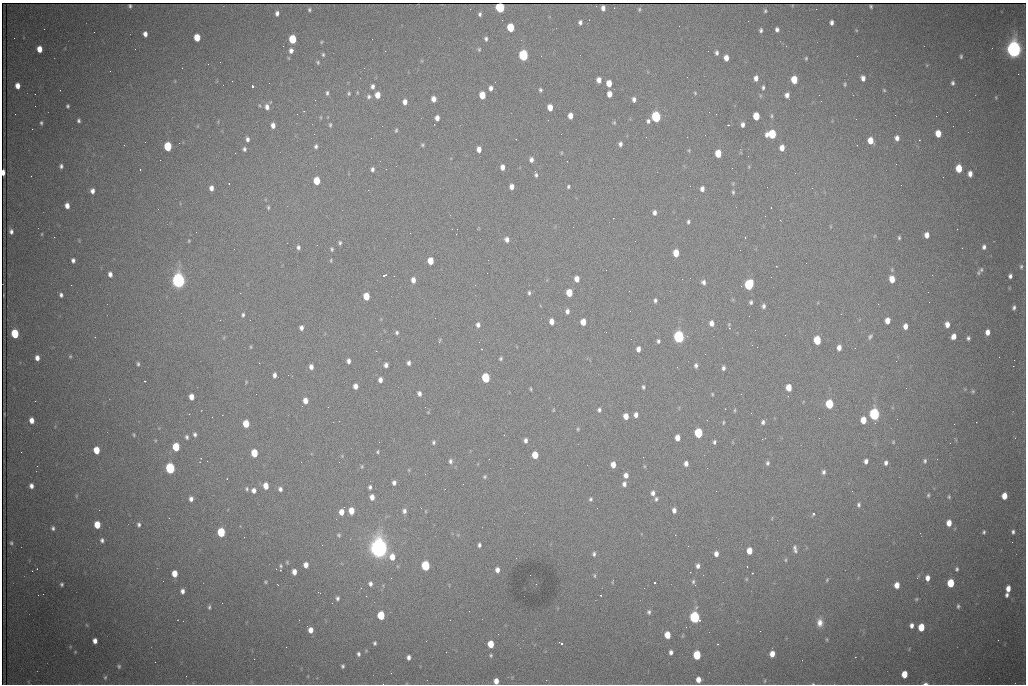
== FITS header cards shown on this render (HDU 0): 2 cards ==
NAXIS1  =                 1024 /fastest changing axis
NAXIS2  =                  682 /next to fastest changing axis

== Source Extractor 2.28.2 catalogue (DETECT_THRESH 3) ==
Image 1024 x 682 px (HDU 0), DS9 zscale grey, 1 PNG px = 1 image px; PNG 1028 x 686 px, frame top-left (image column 1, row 682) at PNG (2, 3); no overlay
Background 1890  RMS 26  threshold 77.8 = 3 sigma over >= 5 px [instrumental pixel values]
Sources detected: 427; all 427 listed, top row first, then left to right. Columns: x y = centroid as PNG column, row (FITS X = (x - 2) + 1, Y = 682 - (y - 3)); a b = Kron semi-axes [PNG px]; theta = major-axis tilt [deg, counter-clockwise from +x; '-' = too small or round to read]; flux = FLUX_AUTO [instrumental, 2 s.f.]
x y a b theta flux
130 6 3 3 - 2.6e+03
871 6 4 3 - 1.7e+03
500 7 6 5 - 2.0e+05
603 8 5 4 - 6.8e+03
639 9 5 4 - 2.5e+03
816 9 2 2 - 8.8e+02
309 10 4 4 - 2.8e+03
765 11 5 4 - 2.4e+03
277 13 5 4 - 5.9e+03
480 14 4 4 - 3.4e+03
580 22 5 4 - 5.0e+03
832 22 5 4 - 6.0e+03
510 27 6 5 - 6.6e+04
761 30 4 3 - 3.7e+03
777 30 5 4 - 5.1e+03
856 30 5 4 - 1.5e+03
94 32 2 2 - 1.1e+03
145 34 5 4 - 8.7e+03
197 37 5 5 - 3.7e+04
14 38 2 2 - 1.3e+03
292 39 6 5 - 8.5e+04
372 39 2 2 - 9.0e+02
486 39 5 4 - 3.9e+03
321 42 4 3 - 1.7e+03
39 49 5 4 - 2.0e+04
479 49 6 4 88 2.5e+03
1014 49 8 6 -86 1.4e+06
291 50 6 6 - 8.3e+03
708 51 2 2 - 6.5e+02
717 53 5 4 - 4.6e+03
323 55 5 4 - 2.6e+03
523 55 6 5 - 2.5e+05
857 56 2 2 - 2.2e+03
961 56 4 3 - 2.5e+03
726 58 5 4 - 1.4e+04
806 58 4 3 - 2.1e+03
318 62 6 5 - 2.6e+03
208 64 2 2 - 2.9e+03
927 65 5 3 - 1.5e+03
110 71 2 2 - 8.7e+02
1018 74 2 2 - 1.4e+04
687 77 2 2 - 9.6e+02
756 78 5 4 - 9.0e+03
863 78 5 4 - 1.1e+04
599 80 5 5 - 1.1e+04
794 80 6 5 - 4.0e+04
232 81 2 2 - 8.0e+02
495 82 2 2 - 9.1e+02
609 83 5 4 - 2.3e+04
953 83 6 5 - 4.0e+03
845 84 5 4 - 2.3e+03
17 86 5 4 - 1.4e+04
252 86 3 3 - 9.8e+04
373 86 5 4 - 5.3e+03
763 87 6 3 85 3.5e+03
491 88 5 4 - 7.3e+03
540 90 5 5 - 3.3e+03
884 90 5 4 - 2.1e+03
357 92 4 3 - 1.5e+03
327 93 5 3 - 3.4e+03
349 93 4 3 - 2.3e+03
695 93 5 4 - 1.9e+03
609 94 5 4 - 1.5e+04
377 95 5 4 - 1.9e+04
482 95 6 5 - 3.9e+04
787 95 5 5 - 8.3e+03
819 95 2 2 - 7.4e+02
369 97 5 5 - 3.7e+03
996 97 4 3 - 1.6e+03
434 99 5 4 - 1.2e+04
634 100 6 4 -84 6.7e+03
821 101 2 2 - 8.8e+02
405 102 5 4 - 9.7e+03
259 105 5 3 - 1.8e+03
68 106 4 3 - 2.9e+03
267 107 8 6 -78 9.7e+03
550 107 5 4 - 1.9e+04
947 112 2 2 - 3.0e+03
15 114 2 2 - 7.7e+02
297 114 2 2 - 2.4e+03
716 114 2 2 - 9.5e+02
570 116 5 4 - 1.5e+04
756 116 6 5 - 4.5e+04
772 116 6 5 - 2.9e+03
321 117 5 3 - 1.6e+03
656 117 6 5 - 2.3e+05
437 118 5 4 - 9.2e+03
79 120 4 3 - 3.5e+03
648 121 5 4 - 4.1e+03
614 122 5 4 - 2.1e+03
41 123 5 3 - 2.7e+03
273 125 5 4 - 9.6e+03
330 125 6 4 81 2.5e+03
728 125 2 2 - 1.5e+03
742 125 5 4 - 6.5e+03
382 126 2 2 - 1.5e+03
396 130 5 4 - 2.3e+03
938 133 6 5 - 2.9e+04
772 134 6 6 - 8.6e+04
897 138 6 5 - 8.4e+03
247 139 5 4 - 5.2e+03
870 140 6 5 - 2.4e+04
179 143 2 2 - 3.9e+03
620 144 4 4 - 5.4e+03
124 145 3 2 - 2.0e+03
422 145 5 4 - 2.4e+03
168 146 6 5 - 8.8e+04
316 146 5 4 - 3.9e+03
782 148 6 4 86 1.5e+04
244 149 5 4 - 3.9e+03
479 149 5 4 - 1.2e+04
689 150 5 3 - 1.6e+03
235 153 3 2 - 1.4e+03
561 153 5 3 - 1.5e+03
718 153 6 5 - 4.2e+04
531 160 5 5 - 7.0e+03
896 164 2 2 - 1.4e+03
61 166 4 4 - 4.2e+03
502 167 5 4 - 1.1e+04
749 167 5 3 - 1.4e+03
732 168 2 2 - 9.0e+02
959 168 6 5 - 4.2e+04
140 169 3 2 - 2.0e+03
372 169 5 4 - 4.7e+03
3 172 5 3 - 1.3e+04
970 174 5 4 - 1.1e+04
536 175 5 4 - 3.6e+03
31 176 2 2 - 7.9e+02
317 181 6 5 - 4.7e+04
229 183 2 2 - 1.6e+03
733 183 5 3 - 1.7e+03
901 185 2 2 - 1.5e+03
512 187 5 4 - 1.0e+04
568 187 4 4 - 2.6e+03
211 188 5 4 - 8.3e+03
812 188 2 2 - 3.2e+03
702 189 5 4 - 8.0e+03
368 190 2 2 - 8.4e+03
92 191 5 4 - 8.3e+03
733 192 5 4 - 2.7e+03
67 206 5 4 - 1.2e+04
268 207 5 4 - 2.4e+03
158 209 2 2 - 7.5e+02
654 212 5 4 - 5.9e+03
780 220 3 2 - 2.4e+03
688 222 4 3 - 3.2e+03
11 231 5 4 - 5.8e+03
410 233 2 2 - 7.9e+02
42 234 4 3 - 1.4e+03
927 235 5 4 - 1.4e+04
745 237 2 2 - 1.2e+03
899 238 4 3 - 2.5e+03
507 239 6 5 - 8.3e+03
189 241 3 3 - 1.6e+03
340 243 5 4 - 3.0e+03
298 247 5 4 - 4.4e+03
984 247 5 4 - 5.2e+03
332 249 5 4 - 2.7e+03
740 250 2 2 - 9.1e+02
676 253 6 4 -88 3.2e+04
73 260 4 4 - 5.1e+03
331 260 5 3 - 1.8e+03
488 260 2 2 - 1.9e+03
430 261 5 5 - 3.0e+04
806 263 2 2 - 1.0e+03
776 266 2 2 - 1.0e+03
1021 266 6 5 - 3.6e+03
606 270 2 2 - 1.1e+03
981 270 8 6 62 4.7e+03
110 274 5 4 - 7.6e+03
384 275 4 3 - 5.8e+03
932 275 2 2 - 1.2e+03
1010 276 4 4 - 5.4e+03
577 279 5 4 - 1.4e+04
892 279 6 5 - 2.5e+04
413 280 6 4 -89 1.0e+04
178 281 7 5 -86 9.9e+05
703 282 5 5 - 5.8e+03
71 285 2 2 - 7.1e+03
475 285 2 2 - 7.1e+02
749 285 6 5 - 1.6e+05
240 293 2 2 - 9.2e+02
529 293 6 4 -90 3.1e+03
569 293 5 5 - 3.9e+04
61 295 4 3 - 4.3e+03
366 296 6 5 - 3.5e+04
655 300 5 4 - 3.9e+03
751 302 4 4 - 3.4e+03
878 304 3 2 - 1.3e+03
764 306 5 4 - 4.6e+03
1014 307 6 4 75 4.4e+03
567 311 6 4 87 6.8e+03
841 314 3 2 - 2.5e+03
243 315 6 4 81 3.4e+03
220 320 2 2 - 1.1e+03
552 321 5 4 - 1.4e+04
887 321 5 4 - 1.6e+04
583 322 5 4 - 2.4e+04
712 323 6 5 - 1.0e+04
947 324 6 5 - 1.3e+04
478 325 6 6 - 6.7e+03
905 326 5 4 - 1.1e+04
301 328 5 4 - 6.5e+03
729 328 5 4 - 2.5e+03
755 330 2 2 - 1.3e+03
397 332 5 4 - 3.1e+03
987 332 5 4 - 1.2e+04
15 334 6 5 - 8.7e+04
954 336 5 4 - 1.2e+04
95 337 2 2 - 1.3e+03
679 337 6 5 - 4.6e+05
870 337 7 5 53 3.8e+03
968 338 4 4 - 3.8e+03
440 340 6 3 67 2.1e+03
817 340 6 5 - 7.5e+04
658 341 5 4 - 3.9e+03
752 345 2 2 - 4.4e+03
251 347 5 3 - 1.8e+03
839 348 5 4 - 1.1e+04
855 348 2 2 - 7.6e+02
481 349 3 2 - 1.7e+03
638 349 5 4 - 9.3e+03
70 356 5 4 - 2.2e+03
999 357 2 2 - 7.3e+02
37 358 5 4 - 9.5e+03
501 358 4 4 - 2.9e+03
1014 360 2 2 - 2.2e+03
348 361 5 4 - 6.3e+03
259 363 3 2 - 2.1e+03
409 363 5 4 - 5.0e+03
138 364 5 3 - 2.8e+03
386 365 5 4 - 6.8e+03
696 365 5 4 - 4.6e+03
1013 366 2 2 - 1.9e+04
311 367 5 4 - 8.2e+03
723 368 5 4 - 4.7e+03
274 375 5 4 - 5.9e+03
288 375 2 2 - 1.5e+03
486 378 6 5 - 1.0e+05
380 380 5 4 - 8.4e+03
144 381 3 2 - 3.7e+03
246 382 5 3 - 1.6e+03
355 386 5 4 - 1.0e+04
643 387 5 3 - 3.1e+03
789 387 5 4 - 2.6e+04
531 389 4 3 - 1.9e+03
973 391 6 4 -69 2.4e+03
256 394 2 2 - 1.5e+03
419 394 6 5 - 6.5e+03
712 394 4 3 - 1.8e+03
741 394 2 2 - 9.7e+02
191 397 5 4 - 1.5e+04
35 401 3 2 - 1.7e+03
305 401 5 4 - 1.4e+04
829 404 6 5 - 9.5e+04
553 410 5 3 - 1.5e+03
599 410 5 5 - 4.2e+03
735 410 5 3 - 2.1e+03
428 412 4 4 - 1.4e+03
874 414 6 5 - 3.5e+05
636 415 5 4 - 7.6e+03
626 416 5 4 - 1.6e+04
212 417 2 2 - 8.1e+02
897 419 2 2 - 9.0e+02
31 420 5 4 - 1.2e+04
707 420 2 2 - 8.7e+02
863 420 5 5 - 2.7e+04
339 421 3 2 - 1.3e+03
723 422 5 3 - 2.0e+03
763 422 5 4 - 4.3e+03
875 423 3 2 - 2.0e+03
246 424 6 5 - 3.6e+04
954 424 2 2 - 9.4e+03
578 429 5 4 - 2.1e+03
698 433 6 5 - 1.1e+05
195 434 5 4 - 3.8e+03
134 435 4 3 - 1.8e+03
504 435 2 2 - 9.1e+02
187 437 5 4 - 3.6e+03
677 438 5 4 - 1.5e+04
525 440 6 4 -89 5.8e+03
379 442 2 2 - 7.5e+02
433 442 5 4 - 3.1e+03
714 442 5 4 - 3.5e+03
893 442 3 3 - 1.6e+03
176 447 6 5 - 5.5e+04
96 450 6 5 - 3.3e+04
378 452 4 3 - 2.2e+03
254 453 6 5 - 4.5e+04
535 455 5 5 - 3.3e+04
342 456 4 4 - 1.5e+03
201 458 2 2 - 1.0e+03
450 461 7 5 -82 4.9e+03
866 461 5 4 - 6.9e+03
925 461 5 4 - 3.0e+03
767 463 6 5 - 3.8e+03
886 463 4 4 - 5.0e+03
686 464 5 4 - 8.3e+03
587 465 2 2 - 5.4e+03
613 465 5 4 - 1.5e+04
362 466 5 4 - 2.1e+03
644 466 5 3 - 1.5e+03
170 468 6 5 - 2.3e+05
823 472 6 4 78 4.4e+03
626 475 5 5 - 9.3e+03
485 477 5 5 - 2.4e+03
227 479 2 2 - 9.8e+02
394 483 5 4 - 5.7e+03
463 484 3 2 - 1.4e+03
624 484 5 5 - 6.1e+03
31 486 5 4 - 7.6e+03
266 486 5 4 - 1.9e+04
370 487 6 5 - 3.8e+03
247 489 6 5 - 3.1e+03
280 489 5 4 - 5.2e+03
254 490 5 5 - 8.1e+03
716 491 2 2 - 2.2e+03
852 491 3 2 - 1.6e+03
653 493 6 5 - 6.5e+03
928 495 6 4 89 2.5e+03
76 496 6 3 72 1.6e+03
1004 496 5 4 - 2.2e+04
372 497 5 5 - 1.1e+04
949 497 5 4 - 2.1e+03
191 499 5 4 - 7.1e+03
591 499 4 4 - 2.9e+03
656 499 6 5 - 3.7e+03
859 505 7 5 86 3.9e+03
344 507 3 2 - 4.2e+03
421 508 2 2 - 7.7e+02
99 510 2 2 - 8.8e+02
674 510 6 4 -84 7.2e+03
351 511 6 4 -87 2.5e+04
404 511 6 5 - 5.9e+03
341 512 5 4 - 1.6e+04
814 514 3 3 - 4.6e+03
949 523 5 4 - 1.9e+04
97 525 5 5 - 3.2e+04
139 525 5 4 - 4.1e+03
53 528 4 3 - 3.6e+03
221 532 6 5 - 9.8e+04
984 532 4 3 - 2.7e+03
1013 532 6 4 86 4.1e+03
339 535 5 4 - 2.4e+03
102 540 5 4 - 4.4e+03
1012 542 2 2 - 8.9e+02
11 543 6 5 - 3.0e+03
479 545 4 3 - 4.1e+03
688 546 2 2 - 7.2e+02
795 547 7 5 87 4.1e+03
379 548 8 7 - 1.8e+06
749 551 5 4 - 2.3e+04
795 551 5 5 - 3.2e+03
594 554 5 4 - 3.7e+03
716 554 5 4 - 8.6e+03
392 557 7 6 - 2.0e+04
786 560 5 3 - 1.8e+03
287 562 4 4 - 1.9e+03
306 565 5 4 - 1.1e+04
281 566 4 3 - 2.4e+03
425 566 6 5 - 1.3e+05
698 566 5 4 - 6.0e+03
747 566 2 2 - 1.3e+03
957 569 5 4 - 3.2e+03
497 570 5 4 - 9.2e+03
294 572 5 4 - 1.1e+04
752 573 3 2 - 1.3e+03
174 574 5 5 - 2.2e+04
594 576 7 3 -90 2.2e+03
927 578 6 5 - 1.1e+04
746 579 5 3 - 1.7e+03
827 580 5 4 - 1.9e+03
265 582 4 3 - 2.0e+03
693 582 6 4 75 2.7e+03
654 583 3 3 - 1.0e+05
951 583 6 5 - 6.4e+04
62 584 3 3 - 3.0e+03
370 584 5 4 - 5.1e+03
536 584 2 2 - 1.1e+03
897 585 5 4 - 1.8e+04
361 588 2 2 - 8.4e+02
644 588 2 2 - 1.0e+03
1008 589 6 4 84 1.4e+04
182 591 5 4 - 6.9e+03
43 594 2 2 - 9.6e+03
601 595 3 2 - 2.3e+03
1007 595 4 3 - 4.9e+03
366 596 2 2 - 1.1e+03
337 598 4 3 - 3.7e+03
916 599 5 4 - 2.3e+03
958 606 6 4 -85 3.3e+03
209 607 6 4 89 3.1e+03
649 612 5 4 - 3.7e+03
381 615 6 5 - 6.9e+04
695 617 6 5 - 3.3e+05
820 623 10 7 87 1.3e+04
911 625 5 4 - 7.1e+03
686 627 2 2 - 1.0e+03
921 627 6 5 - 4.1e+04
311 630 5 4 - 1.3e+04
667 635 6 5 - 2.6e+04
998 640 3 2 - 1.5e+03
95 641 5 4 - 9.3e+03
375 643 4 3 - 3.1e+03
491 644 6 5 - 3.5e+04
561 644 4 3 - 4.8e+03
718 644 3 3 - 1.2e+03
75 652 4 3 - 1.4e+03
446 652 2 2 - 8.1e+02
671 652 5 4 - 5.5e+03
358 654 5 4 - 3.8e+03
772 654 5 4 - 1.6e+04
491 655 4 4 - 2.5e+03
697 655 6 5 - 8.8e+04
408 657 5 4 - 6.3e+03
254 659 2 2 - 5.5e+03
155 662 2 2 - 8.1e+02
119 666 5 5 - 3.0e+03
343 666 4 4 - 3.2e+03
391 673 2 2 - 9.0e+02
904 674 5 4 - 3.3e+04
105 677 6 5 - 2.9e+03
698 680 5 4 - 1.4e+04
496 681 5 4 - 1.3e+04
765 681 5 3 - 1.7e+03
925 683 5 3 - 4.2e+03
813 684 5 3 - 1.4e+03
At the frame edge (FLAGS 8, measured only in part): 5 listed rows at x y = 500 7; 3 172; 496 681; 925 683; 813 684

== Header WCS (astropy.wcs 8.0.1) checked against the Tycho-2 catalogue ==
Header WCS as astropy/WCSLIB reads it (CRVAL/CRPIX/CD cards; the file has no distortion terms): RA---TAN/DEC--TAN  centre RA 06:56:21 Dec +31:26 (104.09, +31.44 deg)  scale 1.44 arcsec/px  FOV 24.5' x 16.3'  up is -93 deg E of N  parity flipped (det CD > 0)
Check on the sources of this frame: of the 60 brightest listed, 12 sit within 2.2 arcsec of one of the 17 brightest Tycho-2 stars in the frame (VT <= 13.07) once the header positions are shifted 0.45 arcsec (0.12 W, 0.43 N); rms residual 1.33 arcsec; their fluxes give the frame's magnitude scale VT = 24.95 - 2.5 log10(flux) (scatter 0.13 mag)
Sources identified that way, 12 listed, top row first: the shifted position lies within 2.2 arcsec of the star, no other Tycho-2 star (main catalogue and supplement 1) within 4.4 arcsec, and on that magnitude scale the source's flux lands within +1.5 / -3 mag of the star's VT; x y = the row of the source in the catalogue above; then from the Tycho-2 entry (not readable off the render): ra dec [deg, ICRS J2000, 3 dp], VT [Tycho-2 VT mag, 2 dp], TYC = Tycho-2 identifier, HIP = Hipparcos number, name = IAU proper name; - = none
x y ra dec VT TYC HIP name
523 55 103.952 +31.434 11.53 2437-424-1 - -
656 117 103.978 +31.488 11.51 2437-421-1 - -
772 134 103.984 +31.534 11.82 2437-428-1 - -
168 146 104.002 +31.294 13.07 2437-1012-1 - -
178 281 104.065 +31.301 9.89 2437-425-1 - -
749 285 104.055 +31.528 12.03 2437-1294-1 - -
679 337 104.081 +31.501 10.83 2437-37-1 - -
874 414 104.112 +31.580 11.47 2437-71-1 - -
170 468 104.152 +31.301 11.67 2437-646-1 - -
379 548 104.185 +31.385 8.52 2437-370-1 33393 -
425 566 104.192 +31.404 11.68 2437-91-1 - -
695 617 104.211 +31.512 11.03 2437-937-1 - -